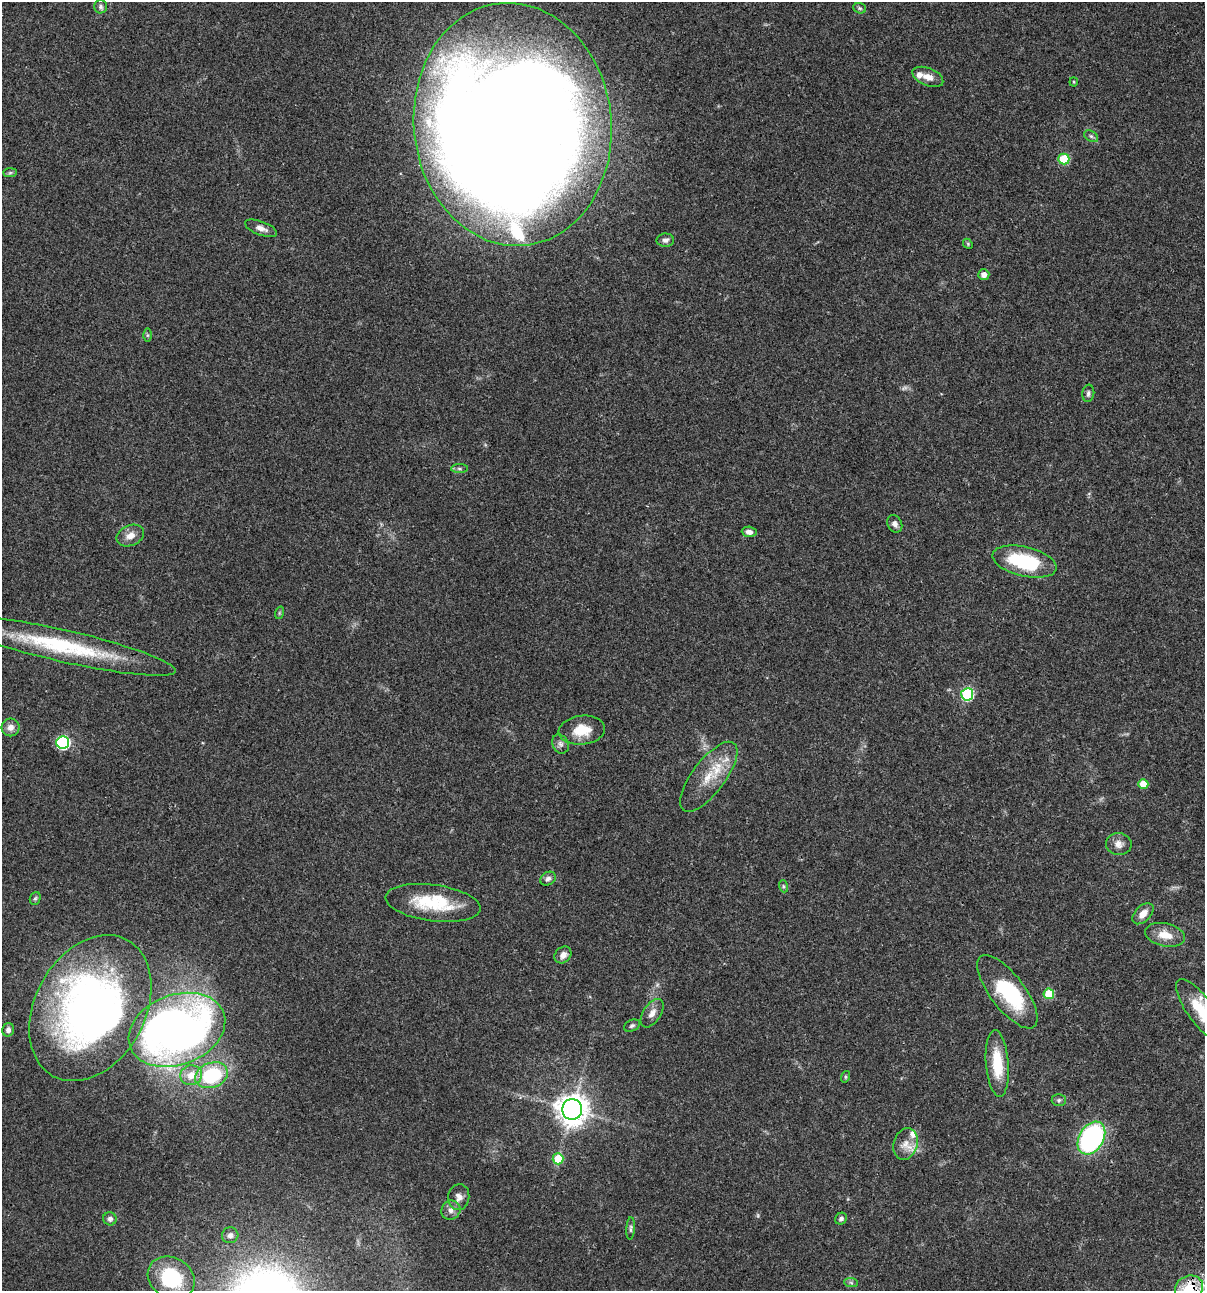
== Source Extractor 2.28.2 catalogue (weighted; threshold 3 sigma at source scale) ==
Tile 6 of 4 x 4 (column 2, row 2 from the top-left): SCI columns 1438-2640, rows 2696-3984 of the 5404 x 5390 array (HDU 1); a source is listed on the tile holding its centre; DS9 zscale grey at full resolution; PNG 1207 x 1293 px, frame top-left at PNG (2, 2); each listed source drawn as its Kron ellipse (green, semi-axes under 4 px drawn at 4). Shown black and unused: <1% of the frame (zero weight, under 3 of 4 exposures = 9% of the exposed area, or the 3 px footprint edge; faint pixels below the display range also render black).
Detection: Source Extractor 2.28.2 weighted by HDU 2 'WHT'; one run over the whole footprint, this tile lists its part. Background 0.047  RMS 0.0061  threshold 0.0276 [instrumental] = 3 sigma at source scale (4.5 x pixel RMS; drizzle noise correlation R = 1.50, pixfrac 1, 0.05/0.05 arcsec/px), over >= 5 px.
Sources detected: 70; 1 too faint to see at this stretch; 3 inside a brighter object's white glare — neither listed nor drawn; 4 inside a brighter listed object's ellipse — not listed separately; the other 62 listed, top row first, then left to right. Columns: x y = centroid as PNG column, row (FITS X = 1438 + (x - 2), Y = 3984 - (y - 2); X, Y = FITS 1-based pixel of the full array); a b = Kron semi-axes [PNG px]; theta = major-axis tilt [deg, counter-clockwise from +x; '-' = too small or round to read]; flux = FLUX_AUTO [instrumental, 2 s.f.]
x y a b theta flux
101 7 6 6 - 1.5
860 8 7 5 -21 1.1
928 77 16 9 -22 5.3
1074 82 4 4 - 0.63
513 124 122 98 -84 1900
1091 136 7 5 -30 1.3
1064 159 5 5 - 25
10 173 7 4 1 0.98
261 228 17 7 -20 3.5
665 240 9 6 1 2
968 244 5 4 - 0.66
984 274 5 5 - 3.5
147 335 6 4 -90 0.95
1088 393 9 6 84 1.6
460 469 8 4 -1 1.2
895 524 9 7 -62 2.6
749 532 7 5 -5 2.8
130 536 14 10 24 5.1
1024 562 33 14 -13 42
279 613 6 4 72 0.81
63 646 115 16 -13 63
967 694 6 6 - 56
10 727 9 9 - 3.7
582 730 23 14 6 13
63 743 6 6 - 87
560 744 10 8 -62 2.4
709 777 42 16 53 20
1143 784 5 5 - 12
1119 844 13 11 -8 4.4
548 879 8 6 32 2.2
783 886 6 4 -71 0.79
35 898 6 5 - 1
433 903 48 18 -7 32
1143 914 13 8 45 4.8
1165 935 20 11 -13 9.3
563 955 9 7 44 3.7
1007 992 44 17 -53 41
1049 994 5 5 - 22
90 1008 78 55 61 280
1201 1011 38 13 -54 21
652 1013 16 9 57 4.3
632 1026 8 5 24 1.4
8 1030 7 6 - 2.3
177 1030 50 35 20 390
997 1064 34 11 -85 21
191 1075 11 10 - 8.2
211 1075 17 12 21 42
845 1077 6 4 72 0.75
1059 1100 7 6 - 1.3
572 1109 10 10 - 750
1091 1138 18 12 59 120
905 1144 16 11 73 6.6
558 1159 5 5 - 17
459 1197 13 10 82 4.1
451 1210 10 9 - 3.2
110 1219 7 6 - 2.1
841 1219 6 5 - 1.7
631 1228 11 4 87 1.3
230 1235 8 8 - 2.1
171 1278 24 20 -31 41
851 1283 7 4 -2 1.1
1189 1288 14 12 24 18
Overlapping masked pixels (flux is a lower limit): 3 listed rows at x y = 63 646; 90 1008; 1189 1288
Isophote crosses this tile's border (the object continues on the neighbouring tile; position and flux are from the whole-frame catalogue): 4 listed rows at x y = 63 646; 90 1008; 1201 1011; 1189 1288